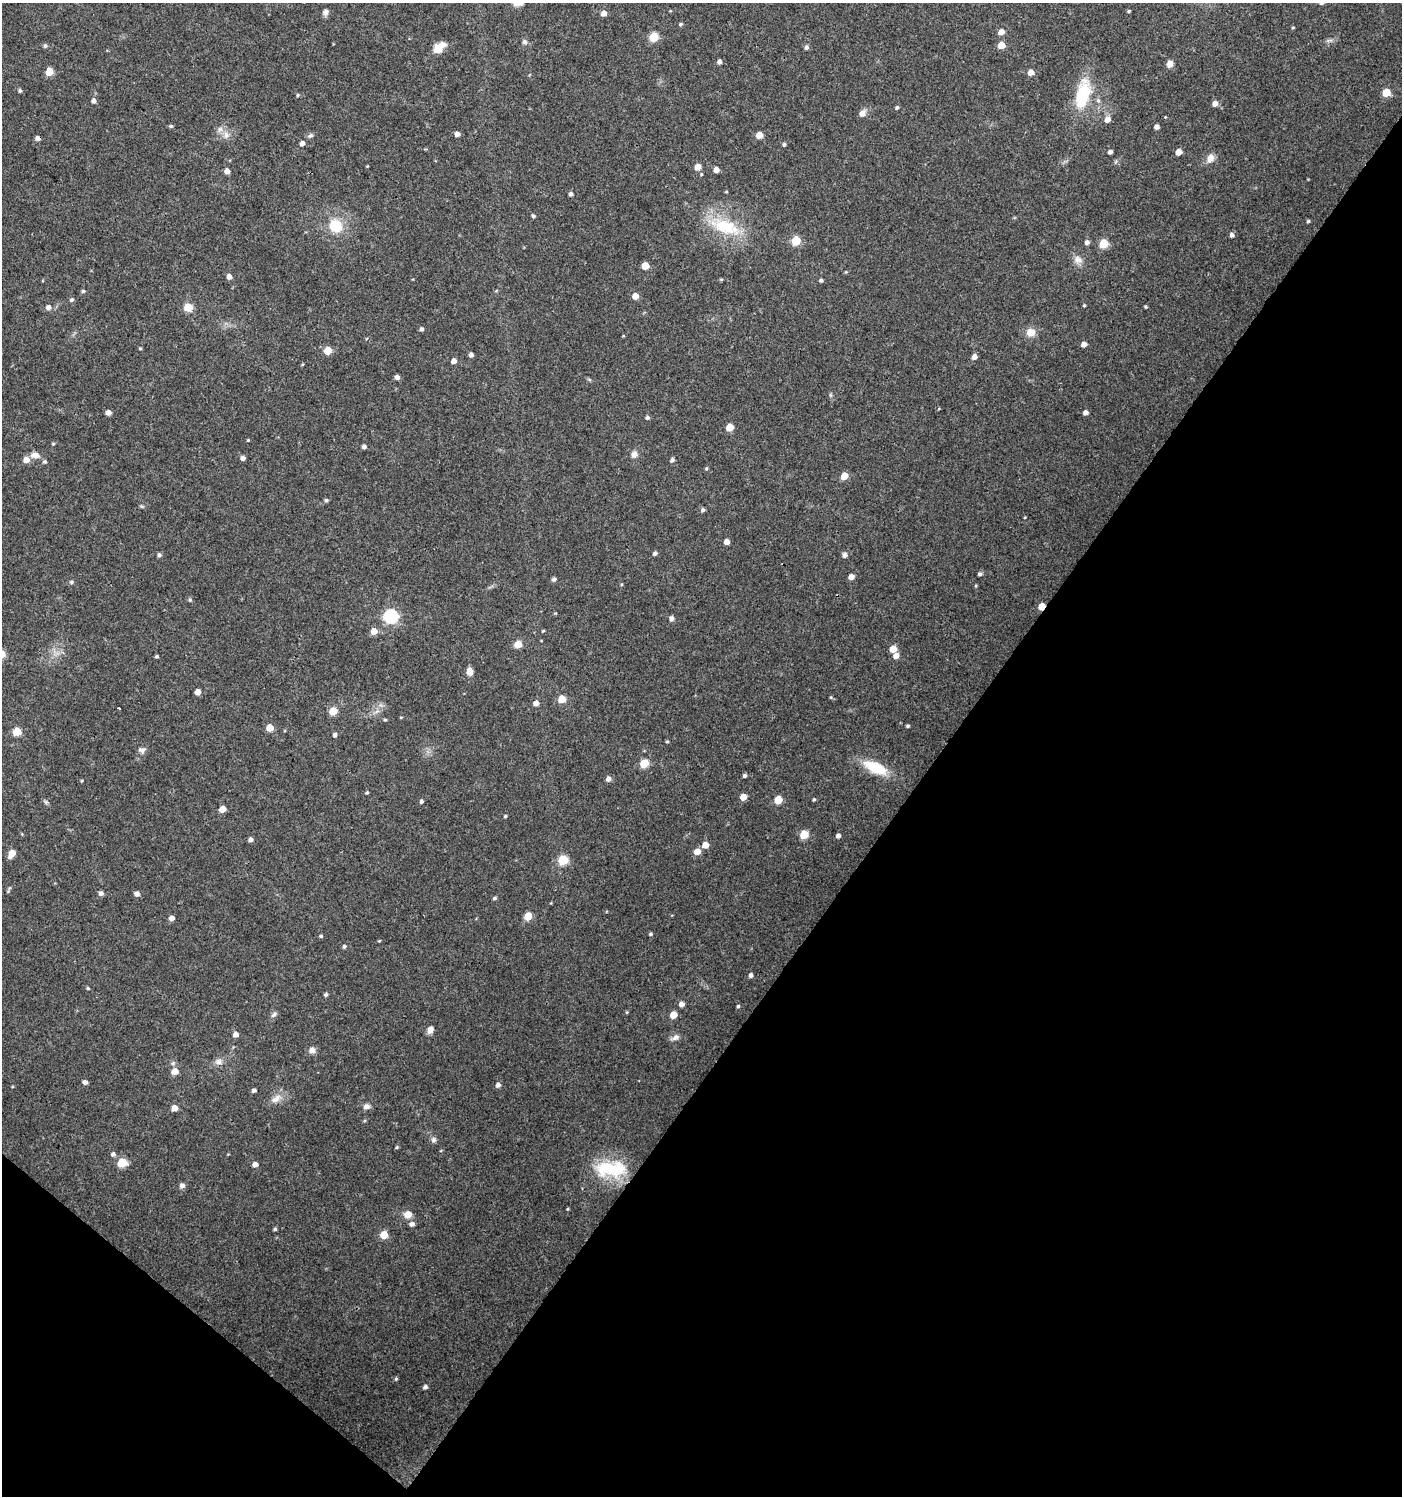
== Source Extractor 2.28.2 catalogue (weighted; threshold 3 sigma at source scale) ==
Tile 15 of 4 x 4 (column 3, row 4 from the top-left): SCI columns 2974-4373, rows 6-1499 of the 6014 x 5981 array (HDU 1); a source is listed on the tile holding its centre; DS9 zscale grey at full resolution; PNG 1404 x 1498 px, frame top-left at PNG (2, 3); no overlay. Shown black and unused: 36% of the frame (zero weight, under 3 of 4 exposures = <1% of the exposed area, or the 3 px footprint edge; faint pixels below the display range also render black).
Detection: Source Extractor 2.28.2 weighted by HDU 2 'WHT'; one run over the whole footprint, this tile lists its part. Background 0.0243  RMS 0.0041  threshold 0.0183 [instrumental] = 3 sigma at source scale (4.5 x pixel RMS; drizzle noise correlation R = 1.50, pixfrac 1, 0.0396/0.0396 arcsec/px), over >= 5 px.
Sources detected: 193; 2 inside a brighter listed object's ellipse — not listed separately; the other 191 listed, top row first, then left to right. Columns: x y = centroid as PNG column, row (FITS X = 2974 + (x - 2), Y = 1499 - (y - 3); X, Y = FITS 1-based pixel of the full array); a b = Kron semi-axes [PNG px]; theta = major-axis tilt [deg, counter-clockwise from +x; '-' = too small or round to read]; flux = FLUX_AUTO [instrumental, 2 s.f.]
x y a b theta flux
1129 11 4 3 - 0.5
325 12 8 7 - 1.6
604 13 5 5 - 2.7
681 24 5 4 - 0.62
1293 27 4 3 - 0.37
1001 32 5 5 - 2.9
654 37 5 5 - 18
1329 40 9 4 9 1.1
524 42 7 6 - 1.1
1001 45 5 5 - 6.9
45 46 5 5 - 0.72
806 47 6 5 - 0.97
437 49 13 11 -85 3.5
719 62 5 4 - 1.5
1170 64 8 7 - 2
49 72 5 5 - 10
1031 72 5 5 - 3.5
20 91 5 4 - 0.64
1386 92 5 5 - 12
1083 94 42 19 76 19
298 95 4 4 - 0.47
93 101 6 5 - 1.4
1215 103 6 5 - 2.1
897 107 5 4 - 0.65
862 113 7 6 - 3
1107 119 6 5 - 3
171 126 5 4 - 0.6
1156 127 4 4 - 1.7
457 134 5 5 - 2
226 135 10 9 - 2.4
759 135 5 5 - 5.2
310 136 8 6 25 0.94
38 138 5 4 - 1.7
302 143 5 4 - 1.9
784 144 5 4 - 0.71
1110 152 4 4 - 1.2
1179 152 5 4 - 4.2
1210 158 10 9 - 3
1116 161 6 4 72 0.57
367 166 3 3 - 0.31
698 167 5 5 - 4.4
716 170 5 5 - 2.7
227 171 5 5 - 2.5
701 174 4 3 - 0.37
726 192 5 3 - 0.32
571 194 5 4 - 0.94
533 216 5 4 - 0.77
1308 221 4 4 - 0.51
336 226 11 11 - 14
725 227 47 19 -20 20
1232 235 5 5 - 1.2
796 241 5 5 - 16
1087 242 6 5 - 1.3
1103 243 5 5 - 17
1078 260 13 10 -32 2.8
645 266 5 5 - 7.6
229 277 5 5 - 2
721 279 5 3 - 0.38
821 280 4 4 - 0.83
83 291 6 5 - 0.61
635 296 5 5 - 4.1
71 300 6 5 - 0.76
1084 305 4 3 - 0.43
48 307 6 6 - 1.8
188 307 5 5 - 13
1145 307 3 3 - 0.46
421 329 4 4 - 0.94
1031 332 10 9 - 4.4
1084 344 5 4 - 2.3
140 348 4 4 - 0.4
328 351 5 5 - 9.3
471 355 5 4 - 1.3
974 357 5 5 - 2.1
453 361 5 4 - 2.4
397 377 5 5 - 1.5
589 379 6 4 -19 0.52
830 395 6 4 -89 0.58
108 412 5 4 - 2.5
1085 412 5 4 - 1.7
647 417 5 4 - 0.95
729 427 5 5 - 7.8
248 440 4 3 - 0.35
53 444 4 4 - 0.43
364 447 4 4 - 1.2
634 454 8 7 - 2.1
35 455 13 8 -5 2.7
242 458 5 5 - 1.5
26 460 6 5 - 3.6
672 460 5 5 - 0.99
45 462 5 5 - 0.7
706 469 5 3 - 0.47
844 476 5 5 - 6.1
326 500 5 5 - 0.64
703 510 5 5 - 0.91
727 542 4 4 - 2.9
655 553 5 4 - 0.96
159 555 5 4 - 0.89
844 555 6 6 - 1.7
980 574 5 4 - 0.89
851 577 5 4 - 3
554 579 6 5 - 0.93
71 582 6 5 - 0.69
976 586 5 3 - 0.38
190 600 5 5 - 0.54
1041 606 5 4 - 6.1
391 616 6 6 - 70
671 618 6 5 - 1.5
374 631 5 5 - 5.4
543 631 4 3 - 0.37
518 644 5 5 - 8.6
893 649 5 5 - 6.7
156 656 4 3 - 0.54
896 656 6 5 - 3.1
469 672 9 7 -84 2.6
197 692 5 4 - 3.8
831 697 5 3 - 0.4
562 699 5 5 - 9.4
536 703 5 5 - 2.3
119 708 2 2 - 0.42
333 711 5 5 - 9.3
377 711 8 5 34 1.3
401 717 4 3 - 0.33
385 720 4 3 - 0.47
907 726 4 3 - 0.61
270 727 5 5 - 7.6
17 732 5 5 - 12
335 735 5 4 - 1.1
667 741 5 3 - 0.4
142 750 10 7 5 1.5
644 763 5 5 - 16
875 768 22 10 -24 16
745 776 4 4 - 0.89
608 779 5 5 - 1.8
367 793 4 4 - 0.52
743 797 5 5 - 5.4
814 799 4 4 - 0.47
778 800 5 5 - 11
421 801 5 4 - 0.81
46 802 6 5 - 0.74
222 809 5 4 - 5.2
505 816 4 3 - 0.43
804 834 5 5 - 13
838 836 4 4 - 1.5
250 839 5 4 - 1.5
705 845 5 5 - 4.7
697 852 5 5 - 4.5
12 853 7 5 56 5.8
563 860 6 5 - 22
9 890 11 3 68 0.56
101 893 5 5 - 1.3
137 894 5 5 - 2
494 898 5 4 - 0.67
528 916 5 5 - 10
171 918 5 5 - 2.2
651 934 4 4 - 0.6
321 936 5 4 - 0.55
379 941 5 3 - 0.33
344 946 5 5 - 0.75
751 975 5 4 - 1.1
88 988 4 4 - 0.43
326 994 5 4 - 0.75
681 1004 5 5 - 2.1
738 1006 4 4 - 0.6
274 1015 10 5 42 1.1
673 1015 5 5 - 7.1
430 1030 8 6 67 2.2
235 1034 5 5 - 2.2
675 1037 12 7 23 1.9
312 1050 9 9 - 1.9
219 1062 11 8 1 2
175 1071 6 5 - 4.6
85 1082 5 4 - 1.5
498 1085 5 5 - 1.7
254 1090 5 4 - 1.1
276 1099 16 9 30 3.6
366 1106 8 6 17 1.7
174 1108 5 5 - 3.7
434 1140 7 7 - 1.1
397 1147 5 4 - 0.47
113 1154 6 6 - 1.1
122 1162 6 5 - 15
255 1164 5 4 - 2.4
611 1169 43 20 -1 23
182 1185 7 6 - 1.5
567 1209 4 3 - 0.37
408 1214 8 7 - 4.2
412 1224 6 6 - 1.5
275 1229 4 4 - 0.59
384 1235 6 5 - 7
396 1379 5 4 - 0.5
425 1387 5 4 - 1.1
Overlapping masked pixels (flux is a lower limit): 2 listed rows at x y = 38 138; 1041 606